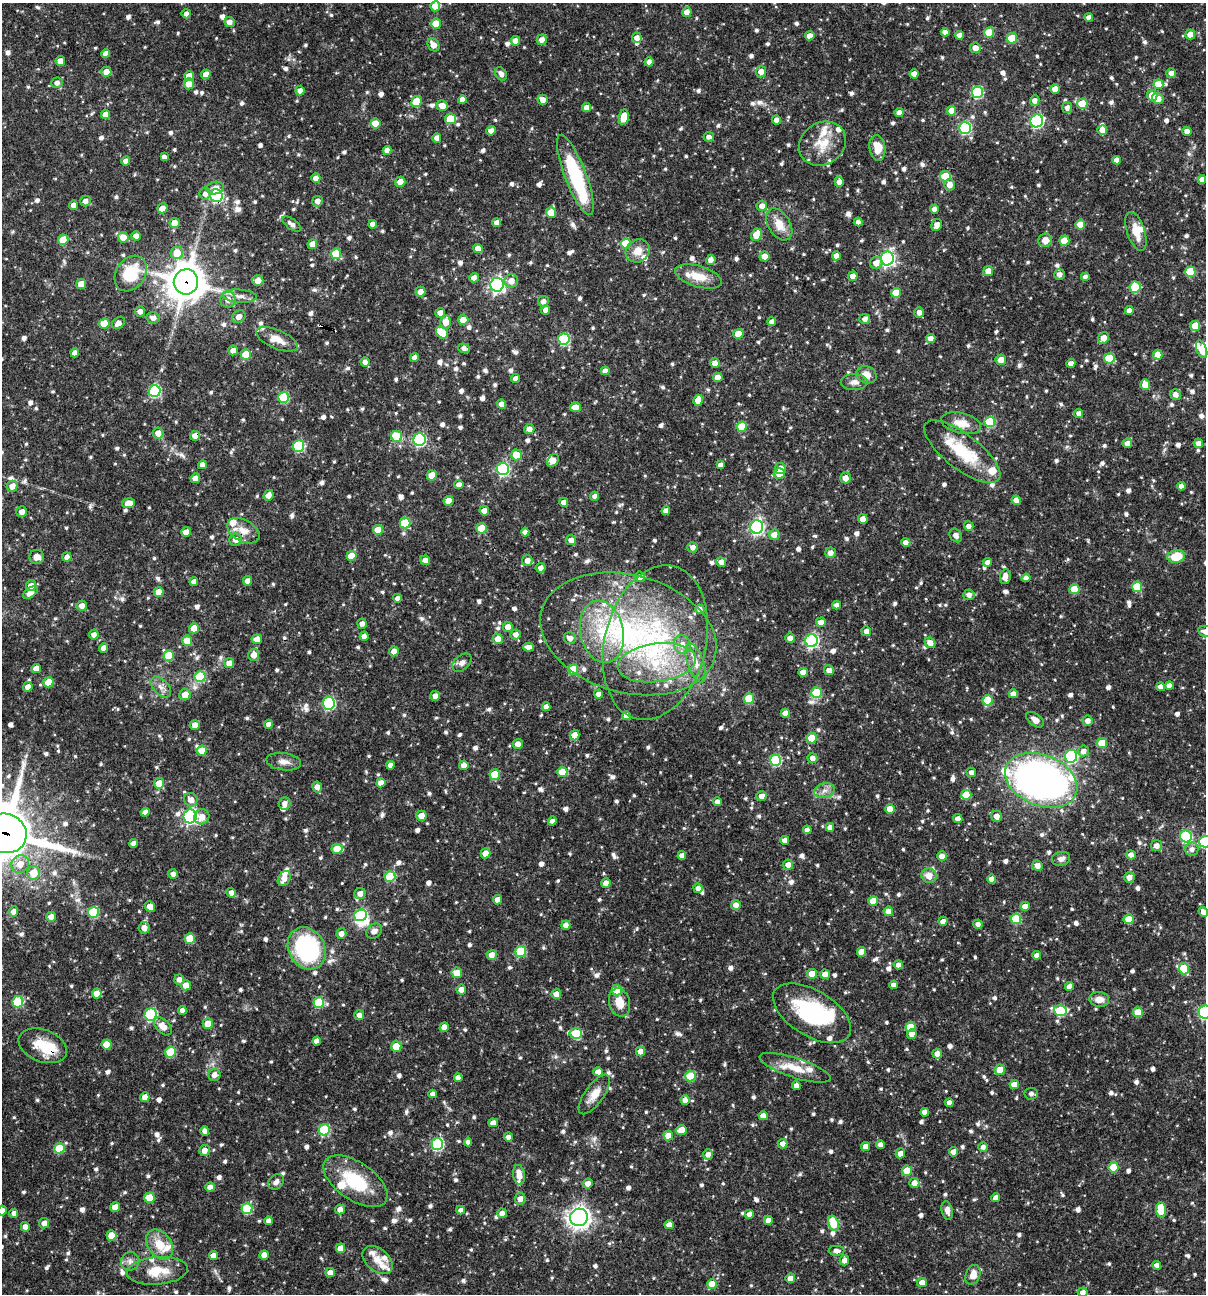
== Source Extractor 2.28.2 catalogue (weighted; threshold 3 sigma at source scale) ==
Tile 11 of 4 x 4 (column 3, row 3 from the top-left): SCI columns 2656-3859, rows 1293-2584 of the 5187 x 5168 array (HDU 1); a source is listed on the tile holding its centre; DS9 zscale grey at full resolution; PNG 1208 x 1296 px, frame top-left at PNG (2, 3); each listed source drawn as its Kron ellipse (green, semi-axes under 4 px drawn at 4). Shown black and unused: <1% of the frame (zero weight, under 3 of 4 exposures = <1% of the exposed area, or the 3 px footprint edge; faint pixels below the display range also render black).
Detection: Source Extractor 2.28.2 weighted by HDU 2 'WHT'; one run over the whole footprint, this tile lists its part. Background 0.0954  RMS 0.0039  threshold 0.0174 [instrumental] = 3 sigma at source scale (4.5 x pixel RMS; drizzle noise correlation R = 1.50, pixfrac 1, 0.05/0.05 arcsec/px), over >= 5 px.
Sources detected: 1123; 6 inside a brighter object's white glare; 4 cosmic-ray / hot-pixel residue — neither listed nor drawn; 31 inside a brighter listed object's ellipse — not listed separately; of the other 1082, all 500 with FLUX_AUTO >= 1.67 (the completeness limit of this list) listed and drawn (582 fainter detections not listed), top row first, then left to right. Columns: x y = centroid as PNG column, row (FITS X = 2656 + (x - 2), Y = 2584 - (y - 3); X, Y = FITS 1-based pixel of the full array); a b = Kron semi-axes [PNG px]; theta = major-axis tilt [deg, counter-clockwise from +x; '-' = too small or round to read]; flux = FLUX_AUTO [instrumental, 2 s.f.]
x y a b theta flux
435 6 5 5 - 7.4
687 12 5 5 - 3
186 14 4 4 - 1.8
1089 17 4 4 - 2.2
229 22 5 5 - 2.3
436 24 5 5 - 9.1
945 32 4 4 - 2.3
989 32 5 5 - 9.1
960 35 4 4 - 2.3
1190 35 5 5 - 4.1
810 36 5 4 - 2.9
637 38 5 5 - 2.4
1012 38 5 5 - 11
542 40 5 5 - 2.4
515 41 5 5 - 2.6
433 45 7 5 -54 3.3
975 48 5 5 - 2.6
106 54 4 4 - 2.5
60 61 5 4 - 3.5
649 62 5 4 - 2.1
106 72 5 5 - 3.2
761 72 6 5 - 2.9
1171 73 5 5 - 2.2
206 74 5 4 - 3.7
501 74 7 5 -56 2
914 74 4 4 - 2.9
189 76 5 5 - 5.2
57 83 6 5 - 1.8
189 84 5 5 - 3.8
1158 84 5 5 - 7.7
1055 89 5 4 - 4.6
300 91 5 4 - 2.1
977 92 6 5 - 34
1152 95 5 5 - 4.9
1158 98 6 5 - 4.4
462 100 4 4 - 2.5
543 100 5 4 - 2.6
1035 101 5 4 - 2
416 102 5 5 - 9.5
1082 104 5 5 - 12
442 106 5 5 - 3.7
587 108 4 4 - 2.5
1067 108 5 5 - 1.7
951 111 5 5 - 3.8
899 112 4 4 - 2.5
106 115 5 4 - 3.6
624 117 8 5 81 6.5
450 119 5 5 - 11
776 120 4 4 - 2.1
1037 121 6 6 - 58
375 124 5 5 - 7.3
965 128 6 6 - 47
1102 130 5 5 - 2.5
491 131 5 4 - 2
1187 131 4 4 - 3
709 137 5 5 - 1.7
437 138 4 4 - 2.7
822 144 25 21 33 10
877 148 13 8 -82 6.2
387 150 4 4 - 2.6
164 157 4 4 - 2
1116 160 4 4 - 2.4
126 161 4 4 - 2.3
575 175 43 10 -69 34
945 176 5 5 - 11
316 178 5 4 - 2.8
1202 179 4 4 - 2.3
400 182 5 5 - 3.5
839 182 5 4 - 2.2
950 185 6 5 - 2.8
215 188 9 6 9 2.3
205 194 6 5 - 1.9
216 196 6 6 - 47
85 201 5 5 - 1.8
317 201 5 5 - 2.1
74 205 4 4 - 2.8
762 206 5 5 - 2.1
162 208 5 5 - 3.3
934 209 4 4 - 2
551 213 5 5 - 6.5
858 222 4 4 - 1.7
175 223 5 5 - 4.2
497 223 4 4 - 2.4
292 224 11 5 -35 1.8
373 224 4 4 - 2.1
779 224 17 11 -58 6
1080 224 5 5 - 6.5
937 225 6 5 - 2.8
1136 231 20 9 -72 5.3
757 235 6 5 - 8.1
136 236 5 4 - 2.3
123 237 5 5 - 5.1
63 240 5 5 - 8.9
1045 240 7 6 - 3.9
1064 241 5 5 - 7.1
312 244 5 4 - 3.8
626 244 5 5 - 11
478 248 5 4 - 4
638 251 12 11 - 4.5
177 253 6 6 - 6.5
336 254 5 5 - 14
764 256 5 5 - 3.6
836 256 4 4 - 3.2
887 259 7 6 - 100
711 260 5 4 - 2.4
876 263 6 6 - 2.7
988 271 5 5 - 3.7
1190 272 5 5 - 14
131 274 19 14 56 16
1059 274 5 5 - 2.1
853 276 5 4 - 2.6
699 277 24 10 -16 7
1085 277 4 4 - 1.9
474 278 5 4 - 2.2
258 281 5 5 - 3.5
511 281 7 6 - 3.1
186 282 12 12 - 900
81 284 5 4 - 4.8
497 285 7 6 - 100
1135 287 6 5 - 17
420 292 5 5 - 2.6
896 293 5 5 - 8.7
240 296 17 6 -4 2.8
228 300 8 7 - 3.2
543 301 5 5 - 1.8
545 310 4 4 - 2
1129 310 4 4 - 2.1
140 311 5 5 - 2.1
919 312 5 5 - 2
440 313 5 5 - 2.6
239 317 7 6 - 2.6
153 318 6 5 - 2
865 319 5 5 - 1.8
463 320 5 5 - 5.7
446 322 6 5 - 4
772 322 4 4 - 2.3
118 323 7 5 38 2.1
104 324 5 5 - 8.8
1195 326 5 5 - 7.5
442 332 7 5 -44 9.8
738 334 5 5 - 6.8
1104 338 6 5 - 3.4
277 339 22 9 -22 5.1
564 339 5 5 - 31
931 339 5 4 - 2.7
464 348 5 5 - 1.9
1202 349 9 5 -69 3.8
233 350 5 4 - 2.3
75 353 4 4 - 2.5
246 355 5 5 - 9.1
1158 355 5 4 - 4.5
414 357 4 4 - 2
1109 358 5 5 - 14
1001 360 5 5 - 3.3
365 362 5 4 - 2
715 363 5 4 - 2.5
1071 363 4 4 - 2.4
605 371 4 4 - 2.2
866 375 10 8 -20 4.3
718 377 4 4 - 3.7
516 378 4 4 - 1.9
854 382 13 8 1 2.4
1145 385 5 5 - 5.7
155 391 6 6 - 43
1176 394 5 5 - 2.4
284 397 5 5 - 21
698 400 5 4 - 5.2
501 404 4 4 - 2.9
575 407 5 5 - 3.3
1079 413 4 4 - 1.9
990 422 5 5 - 19
961 423 20 10 -13 5.3
742 427 5 5 - 12
529 429 5 5 - 2.6
158 433 5 5 - 3
195 436 5 5 - 3.2
397 436 6 5 - 14
420 440 6 6 - 50
1127 443 5 4 - 2.3
1198 443 5 4 - 2.1
299 446 6 5 - 30
962 452 46 17 -38 19
516 455 5 5 - 5.8
553 460 7 5 53 3.4
202 465 4 4 - 2.3
720 465 4 4 - 2
780 468 5 5 - 3.5
503 469 6 6 - 49
779 474 5 5 - 4.3
432 475 5 5 - 5.7
195 478 5 4 - 3.3
845 478 5 5 - 2.7
459 485 4 4 - 2.1
12 486 5 5 - 3
1181 486 4 4 - 2.1
269 495 6 5 - 2.5
594 496 4 4 - 1.8
1016 500 4 4 - 2.6
449 501 5 5 - 5.3
564 502 4 4 - 2.3
128 503 6 5 - 3.8
484 511 4 4 - 2.9
666 511 4 4 - 2.3
22 512 5 5 - 2.3
863 519 4 4 - 3.9
405 523 5 5 - 19
969 526 5 4 - 1.9
757 527 7 6 - 87
481 528 5 5 - 7.5
378 530 5 5 - 6.8
243 531 17 11 -29 4.8
186 532 5 4 - 2.9
525 532 4 4 - 2.4
774 535 5 5 - 3.2
956 535 7 5 -57 2.2
236 540 6 6 - 2.5
571 540 5 5 - 2.6
906 542 5 4 - 2
693 547 5 5 - 2
830 553 5 5 - 2.2
351 556 5 5 - 7.1
1176 556 9 6 10 9.4
37 557 7 7 - 2.5
67 557 5 4 - 2.5
425 560 5 4 - 1.9
527 561 5 5 - 2.5
721 562 5 5 - 2.4
987 562 4 4 - 2
540 568 5 5 - 2
640 577 5 5 - 2.5
1005 577 7 5 80 2.4
1026 578 4 4 - 1.9
248 581 5 4 - 2.2
194 582 4 4 - 2.3
31 586 5 5 - 2.5
1137 587 5 5 - 13
1074 589 5 5 - 9.4
159 592 5 5 - 3.6
30 593 8 5 35 2.8
969 595 6 5 - 1.7
397 598 4 4 - 2
837 605 4 4 - 2.1
82 606 5 5 - 2.5
700 609 4 4 - 1.8
821 622 5 5 - 2.9
362 624 5 5 - 1.8
508 627 5 5 - 2.9
194 628 5 5 - 5.4
866 631 5 5 - 2.2
1205 631 7 5 -10 2.8
602 632 31 21 -78 21
516 634 5 5 - 2
628 634 90 59 -15 110
94 635 5 5 - 2.1
364 636 4 4 - 2.1
570 638 6 5 - 2.5
790 638 5 4 - 2.4
257 639 5 5 - 2.6
498 639 5 5 - 3.5
187 641 5 5 - 7.5
812 641 6 6 - 70
655 643 78 50 76 82
930 643 6 5 - 3
682 644 9 8 - 2.9
528 647 5 4 - 2.4
103 648 5 4 - 2.5
394 651 5 5 - 2.6
169 655 5 5 - 13
254 655 6 5 - 3.2
229 663 5 5 - 2.8
462 663 11 7 41 1.8
657 663 39 19 8 24
696 663 20 8 -72 4.6
36 669 5 4 - 2.8
573 669 5 5 - 14
829 670 5 5 - 2.3
803 672 4 4 - 3.3
200 677 5 5 - 23
48 682 5 5 - 6.1
1169 686 4 4 - 2.4
28 687 5 4 - 2.3
161 687 12 7 -46 2.5
1161 687 4 4 - 2.5
816 693 5 5 - 19
598 694 4 4 - 2.3
1013 694 4 4 - 2.9
185 695 6 5 - 4.2
435 696 5 5 - 2.4
749 699 5 5 - 16
988 700 5 5 - 13
329 703 6 6 - 46
546 707 4 4 - 2.2
785 713 4 4 - 2.4
626 716 4 4 - 2.4
1035 720 10 6 -37 2.7
1088 721 5 5 - 2.3
268 724 4 4 - 2
195 725 5 5 - 2.8
575 735 5 5 - 4.4
812 738 5 5 - 10
1102 743 5 5 - 9.8
518 744 5 5 - 2.3
202 751 5 5 - 6.8
1083 751 5 5 - 2
1071 756 6 6 - 47
812 758 5 5 - 2.3
776 760 5 5 - 32
284 762 17 8 -7 2.8
390 765 4 4 - 2.3
464 765 4 4 - 2.8
562 772 5 5 - 8.6
971 772 5 4 - 1.7
495 775 5 5 - 12
1041 780 38 25 -22 200
159 783 5 5 - 5.9
381 783 4 4 - 2.7
317 787 5 5 - 2.3
824 791 10 7 15 2.3
966 795 5 5 - 9.4
761 796 5 5 - 2.4
191 800 7 6 - 3
717 802 4 4 - 2.2
285 803 6 6 - 2.1
890 809 5 4 - 6.2
145 812 4 4 - 2.1
190 816 7 6 - 75
421 816 5 5 - 4.2
997 816 6 5 - 2.7
202 817 7 7 - 3.2
958 819 4 4 - 2.6
552 821 4 4 - 1.8
830 827 4 4 - 2.6
807 830 4 4 - 2.2
6 833 21 19 -21 2100
1186 836 6 6 - 40
785 840 4 4 - 2.5
1205 842 6 6 - 34
133 843 4 4 - 2.2
1156 846 5 5 - 2.7
337 849 5 5 - 6.5
1192 849 7 6 - 2
486 853 5 4 - 5.3
682 855 4 4 - 2.2
1131 855 5 4 - 2.2
942 856 5 4 - 2.9
1061 859 9 7 14 1.8
20 864 9 8 - 4.2
788 865 5 5 - 3
1037 865 6 5 - 2.4
33 873 7 6 - 6.9
173 874 5 5 - 1.7
390 876 5 5 - 20
929 876 8 7 - 3.9
1129 877 5 5 - 2.9
284 878 8 5 58 3.1
992 879 4 4 - 2.6
606 883 4 4 - 2.7
698 888 5 4 - 2.1
231 893 5 4 - 2
360 893 5 5 - 2.7
498 900 4 4 - 3.2
873 901 5 5 - 7.5
736 905 5 5 - 2.3
1025 906 4 4 - 3.4
150 907 6 4 -48 3.2
13 911 5 5 - 2.4
888 911 5 4 - 3
93 912 5 5 - 23
1203 912 5 4 - 2.2
360 915 6 5 - 42
51 917 5 5 - 2.3
1016 919 5 5 - 16
1129 919 5 5 - 6.7
943 921 5 4 - 2
978 924 5 4 - 1.8
566 925 5 4 - 2.2
144 928 6 5 - 2.8
374 931 8 6 42 2.5
341 934 5 5 - 2.2
190 938 5 5 - 7.7
307 948 22 18 -61 54
521 951 5 5 - 19
862 952 5 4 - 4.4
492 955 5 5 - 2.9
1037 955 4 4 - 2.3
898 965 4 4 - 2.1
1184 969 5 5 - 14
457 973 5 5 - 6
812 974 5 5 - 7.1
825 974 5 4 - 3.3
179 979 5 5 - 2.1
186 985 5 5 - 4
894 985 4 4 - 2.1
1069 986 4 4 - 2.5
461 989 5 5 - 2.6
617 990 5 5 - 10
97 993 5 5 - 4.5
556 994 5 5 - 3.3
1099 999 10 7 -5 3.4
18 1002 5 5 - 21
319 1002 5 5 - 19
620 1002 14 10 -74 5.4
182 1010 4 4 - 2.4
1060 1011 6 5 - 23
1138 1012 5 5 - 8.1
1205 1012 6 6 - 42
812 1013 43 23 -31 39
151 1015 6 6 - 40
359 1015 5 5 - 1.9
208 1024 5 5 - 6.1
163 1026 11 6 -46 4.2
444 1027 5 4 - 3.8
910 1027 5 5 - 8.6
576 1033 6 5 - 17
912 1034 5 4 - 2.8
317 1041 4 4 - 2.5
107 1044 5 5 - 7.5
43 1046 25 16 -21 11
396 1046 5 5 - 11
640 1051 5 4 - 3.8
171 1052 5 5 - 15
937 1054 5 5 - 2.5
795 1068 37 10 -18 8.5
1000 1070 5 5 - 5.5
598 1072 5 4 - 2.7
214 1075 6 5 - 2.1
690 1076 5 5 - 15
458 1078 4 4 - 2.4
1014 1085 5 4 - 4
796 1086 4 4 - 2.4
433 1094 4 4 - 1.7
594 1094 23 9 54 4.8
1031 1094 6 6 - 1.7
145 1097 5 4 - 2.7
685 1100 4 4 - 2.5
949 1103 4 4 - 2
925 1112 4 4 - 2.4
763 1116 4 4 - 3.1
493 1123 5 4 - 2.7
324 1130 6 5 - 23
681 1130 5 4 - 5.1
205 1131 4 4 - 1.7
668 1136 5 5 - 5.9
508 1137 4 4 - 1.7
468 1142 4 4 - 2.4
437 1144 6 6 - 39
783 1144 5 5 - 2.1
881 1145 4 4 - 2.7
865 1146 4 4 - 2.3
983 1147 5 4 - 1.8
59 1148 5 5 - 12
204 1150 5 5 - 2.5
954 1152 4 4 - 3
900 1153 5 4 - 1.9
708 1154 5 5 - 2.2
1114 1167 5 5 - 12
907 1171 5 5 - 9.1
519 1175 10 6 -82 4.2
355 1181 36 19 -34 21
276 1182 8 6 44 1.8
914 1183 5 5 - 3.1
588 1184 5 5 - 2.5
210 1187 5 4 - 2.4
150 1198 5 5 - 11
996 1198 4 4 - 2.3
520 1199 5 5 - 2.4
115 1207 5 4 - 3.5
247 1209 5 5 - 19
340 1209 5 5 - 2.5
2 1210 5 4 - 2.4
461 1210 4 4 - 1.8
947 1210 9 5 -78 1.9
1161 1210 7 5 -85 12
14 1213 4 4 - 1.8
502 1213 5 4 - 2.3
749 1214 4 4 - 2.3
579 1217 9 8 - 230
768 1220 4 4 - 2.3
268 1221 4 4 - 2
44 1223 5 5 - 2.4
834 1223 8 5 -67 11
669 1225 4 4 - 3
25 1227 5 4 - 2.1
111 1235 5 5 - 6.5
159 1244 16 11 -53 7.5
341 1248 5 4 - 4.5
836 1251 8 5 0 2
264 1255 5 4 - 3.2
213 1256 5 4 - 2.6
378 1260 17 11 -40 4.6
844 1260 5 4 - 2.4
130 1261 9 9 - 1.9
1157 1265 4 4 - 2.2
157 1271 30 14 5 9.8
330 1273 4 4 - 2.3
973 1275 10 7 70 4
790 1278 5 4 - 2.7
922 1282 5 4 - 3.6
712 1284 5 5 - 7.2
1083 1292 5 5 - 2.2
Overlapping masked pixels (flux is a lower limit): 5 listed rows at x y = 216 196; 186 282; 195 436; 243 531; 6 833
Isophote crosses this tile's border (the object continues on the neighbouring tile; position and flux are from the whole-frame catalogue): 7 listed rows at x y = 1205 631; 6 833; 1205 842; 1203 912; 1205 1012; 2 1210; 1083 1292